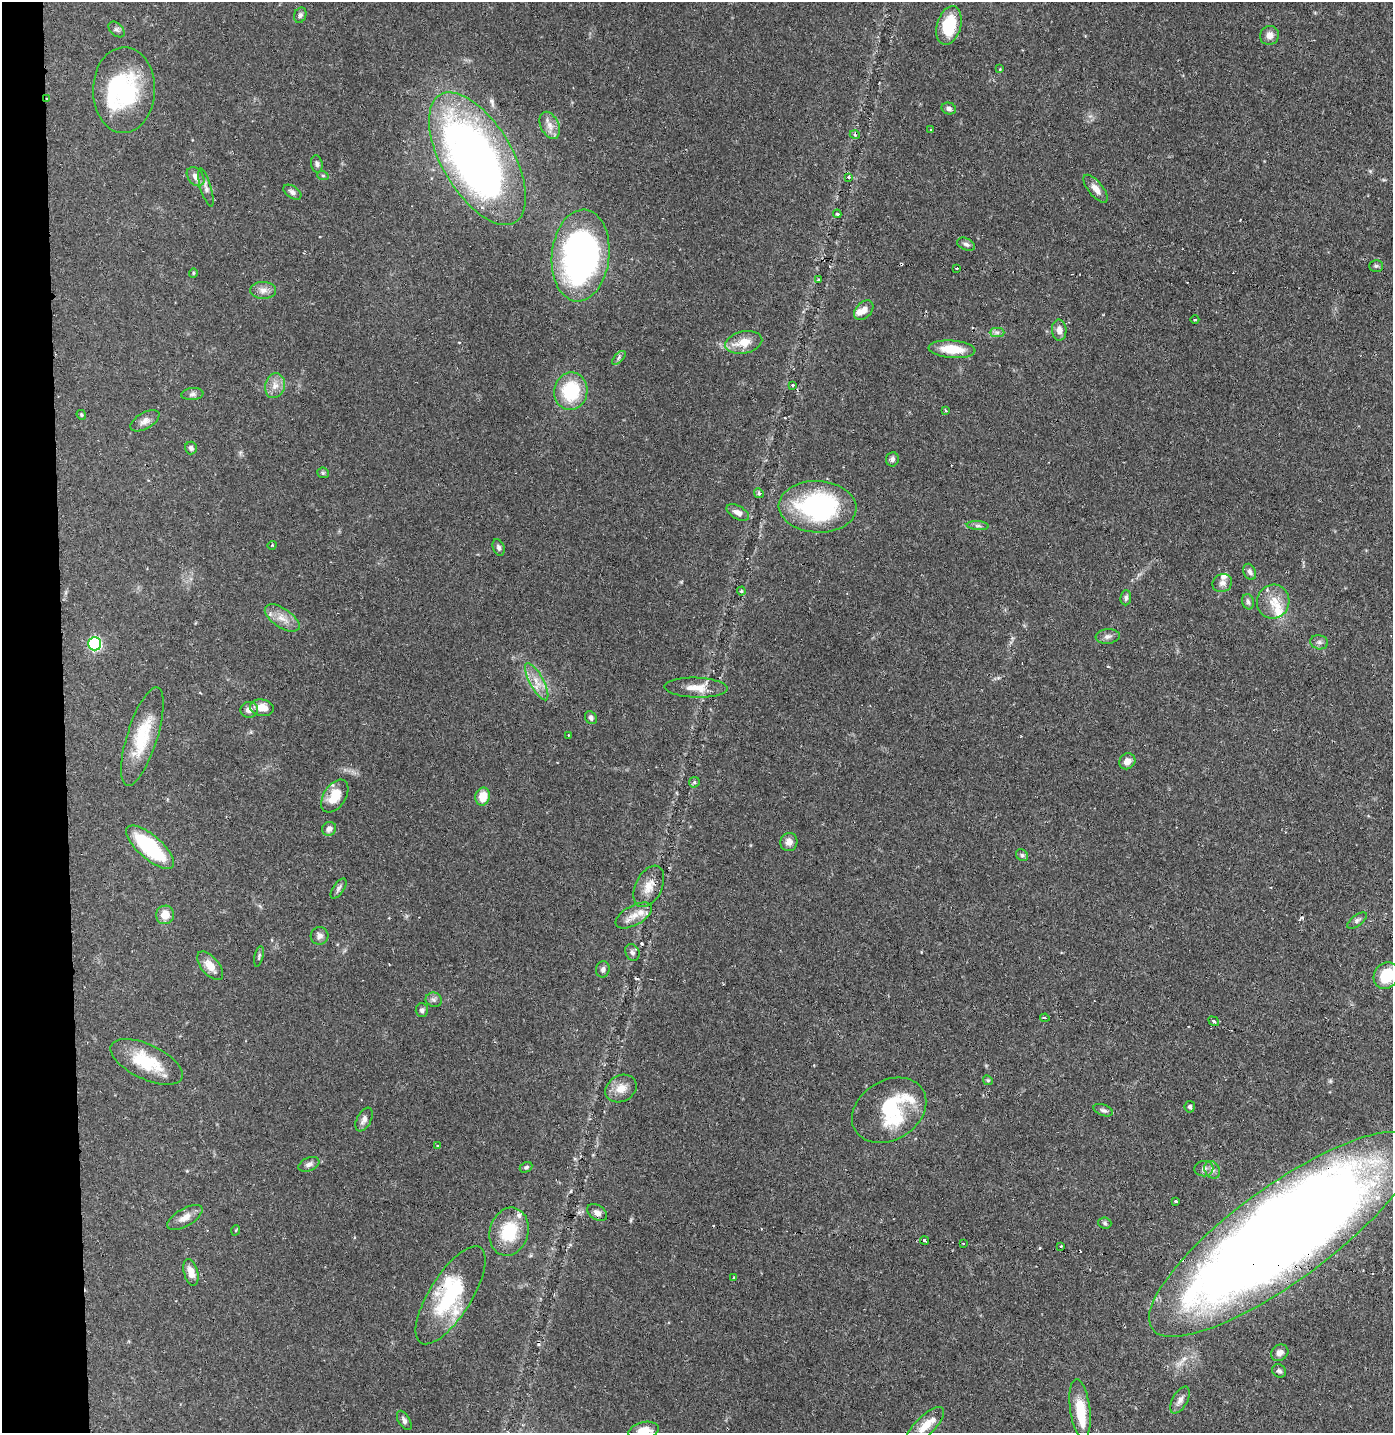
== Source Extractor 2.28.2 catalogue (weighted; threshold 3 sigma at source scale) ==
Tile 4 of 3 x 3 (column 1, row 2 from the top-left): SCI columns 77-1467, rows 1431-2861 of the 4325 x 4291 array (HDU 1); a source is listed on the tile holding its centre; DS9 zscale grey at full resolution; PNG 1395 x 1435 px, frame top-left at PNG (2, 2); each listed source drawn as its Kron ellipse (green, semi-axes under 4 px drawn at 4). Shown black and unused: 5% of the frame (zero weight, under 2 of 3 exposures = <1% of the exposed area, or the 3 px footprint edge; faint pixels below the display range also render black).
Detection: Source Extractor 2.28.2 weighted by HDU 2 'WHT'; one run over the whole footprint, this tile lists its part. Background 0.13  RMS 0.0054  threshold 0.0245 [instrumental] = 3 sigma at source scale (4.5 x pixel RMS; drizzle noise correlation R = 1.50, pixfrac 1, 0.05/0.05 arcsec/px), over >= 5 px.
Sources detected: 144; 4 inside a brighter object's white glare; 10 cosmic-ray / hot-pixel residue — neither listed nor drawn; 8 inside a brighter listed object's ellipse — not listed separately; the other 122 listed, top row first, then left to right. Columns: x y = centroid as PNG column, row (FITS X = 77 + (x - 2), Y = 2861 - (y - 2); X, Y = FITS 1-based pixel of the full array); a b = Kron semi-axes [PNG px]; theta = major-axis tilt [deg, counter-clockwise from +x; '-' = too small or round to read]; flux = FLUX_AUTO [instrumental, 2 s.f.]
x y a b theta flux
300 15 8 6 70 1.5
949 25 20 12 74 22
116 29 9 6 -43 1.6
1269 35 10 9 - 3.5
1000 69 3 3 - 0.42
124 90 43 31 88 53
47 98 3 3 - 0.59
949 109 7 6 - 1.6
550 125 14 9 -64 4.1
931 130 3 3 - 1.1
855 135 5 3 - 0.54
477 159 74 35 -59 330
317 164 8 5 -80 1.5
323 176 6 4 -19 0.7
196 177 11 7 -53 3.5
849 177 3 3 - 0.63
206 188 20 5 -74 2.4
1096 189 17 7 -51 4
292 192 10 6 -34 1.8
837 214 4 3 - 0.65
966 244 9 6 -23 1.6
580 255 46 29 84 210
1376 266 7 5 0 1.1
957 268 3 2 - 0.82
193 273 4 4 - 0.61
819 280 4 3 - 0.67
263 290 13 8 -2 3.5
864 310 11 7 45 4.1
1195 320 4 3 - 0.5
1059 330 10 7 -86 3.3
997 332 7 4 0 1.5
744 342 19 11 12 9.2
952 349 23 8 -5 14
619 358 9 3 46 1
793 385 3 3 - 0.54
275 386 12 10 75 4.4
571 391 19 16 80 30
192 394 11 6 6 1.8
946 410 4 3 - 0.73
81 415 5 4 - 0.79
145 421 16 8 30 3.3
191 448 6 6 - 1.6
892 459 7 6 - 1.6
323 473 6 5 - 0.81
759 493 5 4 - 0.91
818 507 39 25 -3 83
738 513 12 6 -28 3.3
978 526 11 4 -5 1.5
272 545 4 3 - 0.46
499 548 9 5 -70 1.6
1250 572 8 6 -66 1.9
1222 583 10 8 32 2.6
741 591 4 4 - 0.64
1126 598 7 5 85 1.5
1248 602 8 6 -74 1.4
1273 602 17 16 - 9.6
282 618 20 9 -34 6.3
1108 636 12 7 6 2.4
1319 642 9 7 -11 1.9
95 644 7 6 - 84
537 682 21 7 -61 6.3
696 688 31 10 -2 8.4
262 708 12 8 -8 5.2
249 710 9 8 - 3
591 718 7 5 -56 1.4
568 735 2 2 - 0.47
142 737 51 15 73 24
1127 761 8 7 - 3.8
694 782 5 5 - 1
335 796 18 11 56 11
483 797 9 7 76 8.5
329 829 7 6 - 2.4
789 842 9 8 - 3.4
150 847 30 12 -41 42
1022 855 6 5 - 1
649 886 22 13 64 7.6
338 888 12 5 56 1.6
165 915 9 9 - 6.6
634 915 20 9 29 6.1
1357 921 11 5 37 1.7
319 936 9 9 - 2.3
632 952 8 6 -63 1.6
259 956 10 4 77 1.1
210 966 17 9 -49 6.8
603 969 8 6 80 1.8
1386 975 14 12 54 18
434 1000 8 7 - 1.7
422 1010 7 6 - 1.5
1045 1018 4 3 - 1.2
1214 1021 6 3 -37 0.91
147 1062 39 17 -25 23
988 1080 5 4 - 0.69
621 1088 16 13 29 6.7
1190 1107 5 5 - 1.3
889 1110 39 29 32 43
1103 1110 10 5 -20 1.5
364 1120 13 7 62 2.6
438 1146 3 3 - 1.4
309 1164 11 6 22 2.3
526 1167 7 4 27 0.99
1204 1169 9 8 - 2.2
1212 1170 9 7 -61 2.4
1176 1201 3 2 - 0.65
597 1213 11 7 -33 2.8
185 1217 20 9 31 5
1105 1223 6 5 - 1
236 1230 5 3 - 0.55
509 1232 24 19 74 23
1282 1234 161 47 36 1300
925 1241 4 3 - 2.1
963 1243 2 2 - 0.56
1061 1246 3 3 - 0.65
191 1272 14 7 -75 5
734 1277 3 3 - 0.9
450 1295 56 21 58 45
1280 1353 9 7 36 2.9
1279 1371 7 6 - 1.5
1180 1400 15 7 60 3.1
1080 1409 30 10 -83 16
404 1420 10 5 -60 2
925 1426 25 10 45 7.5
643 1431 15 9 14 9.2
Overlapping masked pixels (flux is a lower limit): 3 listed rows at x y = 47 98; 1282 1234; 450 1295
Isophote crosses this tile's border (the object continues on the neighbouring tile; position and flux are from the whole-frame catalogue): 2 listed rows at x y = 1386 975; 643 1431